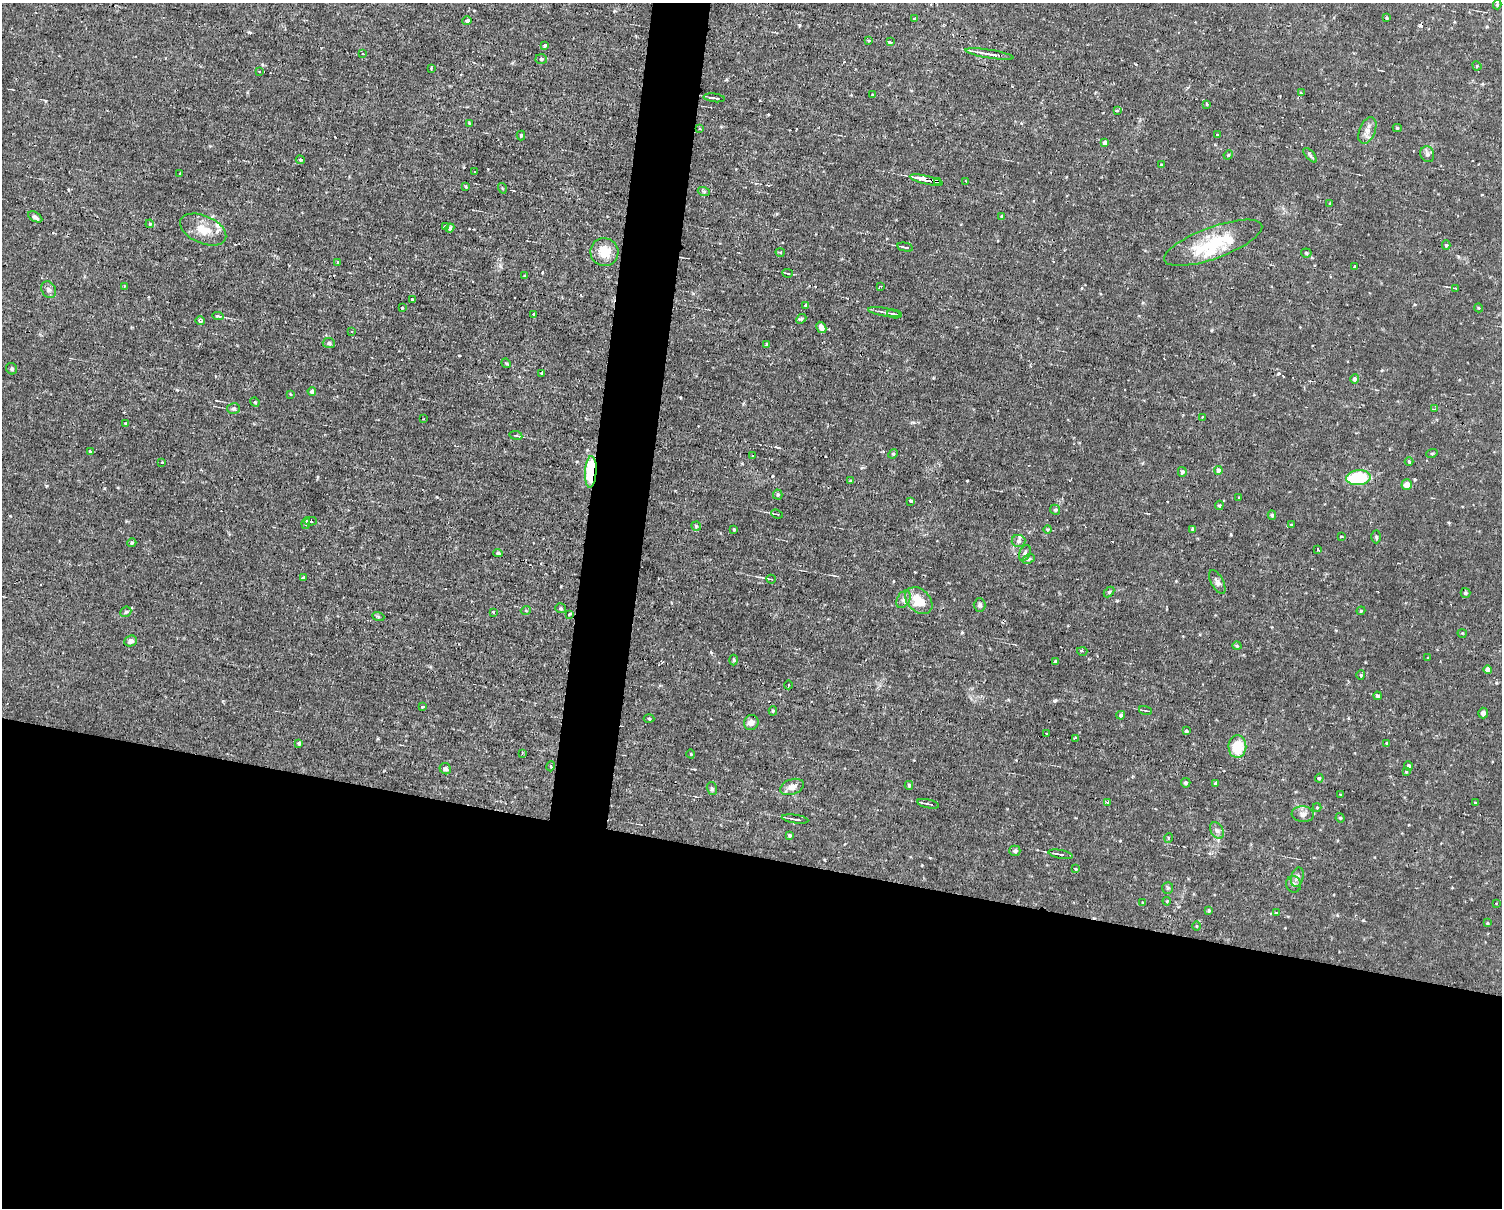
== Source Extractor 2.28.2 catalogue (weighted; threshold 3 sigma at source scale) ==
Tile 11 of 3 x 4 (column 2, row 4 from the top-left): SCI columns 1640-3139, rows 182-1387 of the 4978 x 5004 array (HDU 1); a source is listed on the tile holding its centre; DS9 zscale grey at full resolution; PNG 1504 x 1210 px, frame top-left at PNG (2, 3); each listed source drawn as its Kron ellipse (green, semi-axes under 4 px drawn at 4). Shown black and unused: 32% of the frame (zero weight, under 2 of 3 exposures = <1% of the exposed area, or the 3 px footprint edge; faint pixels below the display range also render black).
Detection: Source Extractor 2.28.2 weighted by HDU 2 'WHT'; one run over the whole footprint, this tile lists its part. Background 0.0153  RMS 0.0031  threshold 0.0141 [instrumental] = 3 sigma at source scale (4.5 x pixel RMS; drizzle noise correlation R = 1.50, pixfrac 1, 0.05/0.05 arcsec/px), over >= 5 px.
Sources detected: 217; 1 inside a brighter object's white glare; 15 cosmic-ray / hot-pixel residue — neither listed nor drawn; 6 inside a brighter listed object's ellipse — not listed separately; the other 195 listed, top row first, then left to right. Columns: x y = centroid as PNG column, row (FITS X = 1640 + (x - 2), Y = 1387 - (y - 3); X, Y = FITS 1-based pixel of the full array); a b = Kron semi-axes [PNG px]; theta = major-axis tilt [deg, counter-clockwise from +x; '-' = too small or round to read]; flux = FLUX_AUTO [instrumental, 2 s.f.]
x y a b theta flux
1497 5 5 3 - 0.47
1386 18 3 3 - 0.34
915 19 3 3 - 0.86
467 21 4 4 - 0.99
869 41 3 3 - 0.42
890 42 3 3 - 4.3
545 45 3 3 - 1
363 54 4 3 - 0.31
990 54 24 4 -9 2.6
541 59 6 5 - 0.46
1477 66 5 4 - 0.33
431 68 3 2 - 0.48
259 71 4 2 - 0.27
1301 93 4 3 - 0.49
873 95 4 3 - 0.27
714 98 11 2 -8 0.7
1207 104 4 3 - 0.34
1117 110 4 3 - 1.2
469 124 3 3 - 0.8
1397 128 4 4 - 0.42
700 129 4 3 - 0.31
1367 130 14 8 68 2
1217 134 3 3 - 1.3
521 135 5 4 - 0.52
1105 143 4 4 - 1.2
1427 154 8 6 -68 0.9
1228 155 5 4 - 0.32
1310 155 9 4 -48 0.64
300 160 4 3 - 0.36
1162 165 3 3 - 0.42
475 172 3 2 - 0.28
180 173 3 3 - 0.81
926 180 17 3 -13 9.5
937 181 3 3 - 50
966 181 4 3 - 0.35
466 187 4 3 - 0.31
502 188 5 3 - 0.27
704 192 6 4 -19 0.43
1330 204 4 3 - 0.26
35 217 8 4 -31 0.8
1002 217 4 3 - 0.59
150 224 4 4 - 0.31
445 227 4 3 - 2.6
450 228 4 3 - 0.67
203 230 24 13 -24 5.9
1213 243 52 15 20 15
1446 245 4 4 - 0.49
905 247 8 3 -12 0.69
604 252 14 14 - 5.7
780 252 4 3 - 0.35
1306 253 5 4 - 0.49
338 263 3 3 - 0.93
1355 267 3 3 - 0.83
788 273 5 2 - 0.3
524 276 3 2 - 0.38
124 286 3 2 - 0.31
880 286 4 2 - 0.55
1456 288 4 3 - 0.25
49 290 9 7 -59 1
412 300 4 3 - 3.7
806 305 3 3 - 0.82
402 308 3 3 - 0.25
1479 308 4 3 - 0.28
884 312 16 3 -9 0.99
534 314 3 3 - 2.8
895 314 7 2 -8 1
218 316 6 4 -7 0.95
801 319 5 4 - 0.49
200 321 4 3 - 0.57
821 327 6 4 -61 1.7
351 332 3 3 - 0.32
329 343 6 5 - 0.58
767 344 3 3 - 0.49
506 363 5 4 - 0.37
12 369 6 5 - 0.59
542 373 3 2 - 0.32
1354 379 5 4 - 0.97
312 391 4 4 - 1
290 394 4 2 - 0.22
255 402 5 4 - 0.39
234 409 6 5 - 0.58
1434 409 4 4 - 0.34
1203 417 3 3 - 0.6
423 419 2 2 - 0.23
126 423 4 3 - 0.35
516 435 6 3 -9 0.37
90 451 3 2 - 0.9
1432 453 6 3 19 0.3
893 454 5 4 - 0.35
753 456 3 2 - 0.42
1409 462 4 3 - 0.86
162 463 3 3 - 0.74
1219 470 4 4 - 1.2
591 472 16 5 86 19
1182 472 5 4 - 0.74
1359 478 12 7 6 21
851 480 4 3 - 0.47
1407 484 5 5 - 2.5
778 495 5 5 - 0.55
1239 498 3 2 - 0.55
911 501 4 3 - 1.7
1219 505 5 4 - 0.41
1055 510 5 4 - 0.48
777 514 6 3 -22 0.44
1272 515 4 4 - 0.64
311 521 6 4 4 0.55
306 523 6 4 83 0.62
1291 525 4 3 - 0.3
696 526 5 4 - 0.43
734 529 3 2 - 0.34
1048 529 4 2 - 0.36
1193 529 4 4 - 0.47
1342 537 3 3 - 0.85
1376 537 6 4 -89 0.55
1019 541 7 6 - 0.83
132 543 4 4 - 0.41
1317 550 3 3 - 0.96
498 553 5 4 - 0.47
1025 553 8 5 67 0.79
1028 559 6 4 26 0.52
303 577 3 3 - 0.92
771 579 5 3 - 0.39
1217 582 13 6 -62 1.1
1109 592 6 4 45 0.41
1466 593 5 5 - 0.58
903 599 9 6 61 1.2
919 601 15 11 -43 7
980 605 7 6 - 0.73
561 608 5 5 - 0.46
526 610 5 3 - 0.3
1361 611 4 4 - 0.32
126 612 6 4 42 0.55
493 612 3 3 - 2.3
569 614 3 3 - 0.75
378 616 6 4 -20 0.4
1462 633 4 3 - 0.24
131 641 6 5 - 1.1
1237 646 4 4 - 0.38
1082 651 5 3 - 0.36
1428 658 4 4 - 0.27
734 660 5 3 - 0.37
1055 661 3 3 - 0.66
1488 670 4 4 - 1.7
1361 675 4 4 - 0.37
788 685 4 3 - 0.3
1378 696 4 3 - 0.67
423 707 4 3 - 1.6
773 711 4 4 - 0.43
1146 711 7 3 -19 0.39
1483 713 5 5 - 0.89
1121 715 4 4 - 0.72
649 719 5 3 - 0.29
751 722 8 7 - 1.3
1186 731 4 4 - 0.52
1046 733 2 2 - 0.36
1075 738 3 3 - 0.5
299 743 4 3 - 0.62
1387 743 3 3 - 0.33
1237 746 11 9 88 9.4
522 753 3 2 - 0.32
691 754 4 3 - 0.25
551 766 5 3 - 0.33
1408 766 5 4 - 0.84
445 769 6 5 - 0.84
1406 772 4 3 - 0.37
1319 778 4 4 - 0.46
1186 783 5 4 - 0.6
1216 783 4 4 - 0.51
909 785 4 3 - 0.51
792 787 12 7 19 2.1
712 789 6 5 - 0.57
1340 794 3 3 - 0.5
1107 802 4 3 - 0.65
1475 803 4 3 - 0.37
928 804 11 2 -12 0.58
1317 807 4 4 - 0.31
1303 814 11 8 -5 1.5
1340 818 5 4 - 0.38
795 819 13 3 -8 1
1217 831 9 6 -62 1
789 835 3 3 - 0.61
1168 838 5 3 - 0.3
1015 851 5 5 - 0.84
1060 854 12 4 -12 1
1075 869 3 3 - 0.52
1297 877 10 6 74 1.2
1293 884 8 7 - 1.2
1168 888 6 5 - 0.5
1167 901 4 3 - 0.25
1143 903 4 3 - 0.35
1496 903 2 2 - 0.25
1209 910 4 4 - 0.59
1276 912 4 3 - 0.46
1487 923 4 3 - 0.32
1196 926 5 3 - 0.28
Overlapping masked pixels (flux is a lower limit): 3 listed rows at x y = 926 180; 937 181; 591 472
Unlisted compact peaks at least as high as the median listed source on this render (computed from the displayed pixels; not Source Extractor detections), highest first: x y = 1054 701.